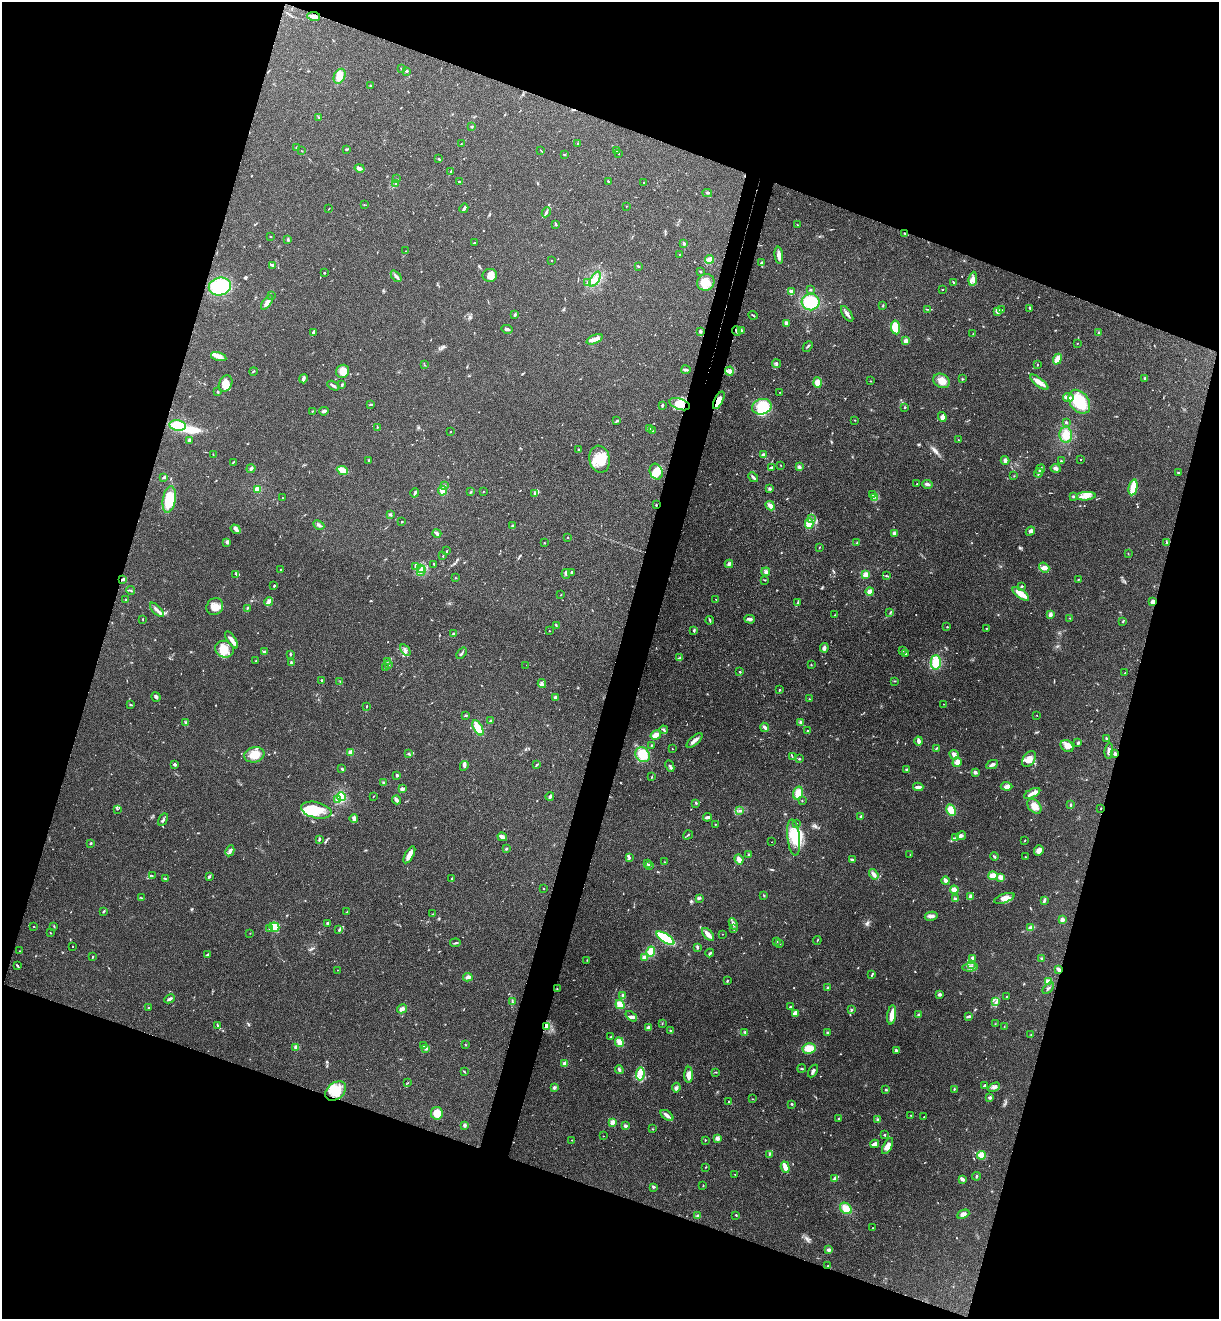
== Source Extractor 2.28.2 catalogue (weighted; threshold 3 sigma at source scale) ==
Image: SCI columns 185-5052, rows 25-5292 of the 5364 x 5313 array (HDU 1 of 3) = the unmasked area's bounding box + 8 px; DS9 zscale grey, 4 x 4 block average (1 PNG px = mean of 4 x 4 image px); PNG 1221 x 1321 px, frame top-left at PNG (2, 2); each listed source drawn as its Kron ellipse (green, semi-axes under 4 px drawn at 4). Shown black and unused: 39% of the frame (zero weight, under 3 of 4 exposures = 6% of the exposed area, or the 3 px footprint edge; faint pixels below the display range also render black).
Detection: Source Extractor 2.28.2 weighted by HDU 2 'WHT'. Background 0.188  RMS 0.0075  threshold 0.0338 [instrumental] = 3 sigma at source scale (4.5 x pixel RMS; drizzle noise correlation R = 1.50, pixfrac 1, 0.05/0.05 arcsec/px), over >= 5 px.
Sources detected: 766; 10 inside a brighter object's white glare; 6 cosmic-ray / hot-pixel residue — neither listed nor drawn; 14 coinciding with a brighter row at this scale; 53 inside a brighter listed object's ellipse — not listed separately; of the other 683, all 500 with FLUX_AUTO >= 1.73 (the completeness limit of this list) listed and drawn (183 fainter detections not listed), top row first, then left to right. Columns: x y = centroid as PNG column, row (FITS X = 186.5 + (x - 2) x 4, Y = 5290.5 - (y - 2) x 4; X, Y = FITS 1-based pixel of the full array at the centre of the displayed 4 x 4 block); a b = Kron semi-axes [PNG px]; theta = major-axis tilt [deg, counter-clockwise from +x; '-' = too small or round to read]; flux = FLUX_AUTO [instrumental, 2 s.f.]
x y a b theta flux
313 16 7 3 -9 20
401 68 3 2 - 2.4
407 71 3 2 - 6.4
339 76 8 5 64 41
370 86 3 2 - 4.2
318 117 2 2 - 2.4
472 127 2 2 - 5.3
461 144 2 2 - 1.9
578 144 3 2 - 2.7
297 148 4 2 - 7.9
347 149 3 2 - 4.4
302 151 2 2 - 1.7
541 151 2 2 - 2.3
616 151 2 2 - 1.7
619 153 2 2 - 2.4
564 154 3 2 - 2.4
439 159 3 2 - 5.9
360 168 5 3 - 11
451 171 4 2 - 4.9
396 179 2 2 - 2.2
459 181 4 2 - 4.9
608 181 2 2 - 4.8
395 183 3 2 - 4.2
643 183 2 2 - 1.8
707 193 5 2 - 5.7
364 205 2 2 - 2.1
626 206 2 2 - 1.9
464 208 5 2 - 17
329 209 2 2 - 2
546 212 5 2 - 11
556 225 3 2 - 5.1
798 225 3 2 - 2.6
905 233 3 2 - 3.2
270 236 2 2 - 2.4
288 239 3 2 - 5.1
474 243 2 2 - 4.7
684 243 3 2 - 9.5
406 251 2 2 - 4
680 254 3 2 - 3.2
779 255 8 3 -83 23
710 259 4 3 - 23
551 260 2 2 - 1.9
761 263 3 3 - 5.5
273 265 3 3 - 5.5
638 266 3 2 - 2.9
701 271 2 2 - 3.2
324 273 2 2 - 4.6
490 275 7 6 - 36
396 276 6 2 -47 11
595 279 8 3 60 20
973 279 7 4 83 23
588 282 3 3 - 6.1
706 282 9 8 - 61
954 282 3 2 - 4.7
220 286 11 9 14 230
942 289 2 2 - 2.7
810 290 3 2 - 3.8
791 291 4 2 - 16
271 295 3 2 - 3.6
267 302 8 3 55 29
811 302 9 8 - 140
883 305 2 2 - 2.7
1030 308 3 2 - 7.5
927 309 3 2 - 2.6
1002 310 2 2 - 2.3
998 311 3 3 - 22
515 314 3 3 - 6
847 314 9 3 -57 16
753 315 5 2 - 6
786 323 3 2 - 18
895 327 7 4 -82 110
507 329 5 3 - 9.7
742 330 3 2 - 6.5
700 331 3 3 - 5.7
736 331 5 2 - 7.7
313 332 4 2 - 11
973 333 2 2 - 1.8
1098 333 3 2 - 4.1
594 339 8 3 24 28
906 341 3 3 - 16
1077 343 2 2 - 2.9
808 346 6 2 48 4.9
219 357 8 4 -15 22
1057 359 5 3 - 37
776 364 4 2 - 6.1
1037 364 3 2 - 2.4
424 365 2 2 - 1.9
686 370 4 2 - 8.5
253 371 4 2 - 4.5
342 371 7 6 - 54
729 371 4 3 - 11
1145 378 2 2 - 13
303 379 5 2 - 17
962 379 2 2 - 3.2
871 381 2 2 - 2.5
942 381 8 7 - 35
817 382 5 4 - 32
1039 382 11 4 -38 36
226 384 8 6 64 60
342 385 2 2 - 5.5
333 386 6 2 -29 9.8
218 392 3 2 - 4
780 392 2 2 - 1.7
1068 398 5 3 - 24
719 400 9 3 63 38
1079 402 13 9 -53 210
371 404 3 2 - 4.4
680 404 11 5 -18 45
662 405 4 2 - 5.6
762 407 10 7 14 140
904 408 2 2 - 3.1
312 411 3 2 - 3.2
324 411 5 3 - 12
942 417 5 4 - 19
855 420 2 2 - 2.2
617 421 4 2 - 4.3
1066 422 2 2 - 5.3
178 425 8 5 -8 110
377 427 2 2 - 3.4
649 429 3 3 - 6.1
451 431 2 2 - 1.8
652 431 2 2 - 2.3
1066 435 8 6 -87 54
189 440 3 2 - 7.3
958 440 2 2 - 1.7
578 450 3 2 - 2.9
213 455 2 2 - 1.8
763 455 2 2 - 19
599 459 13 10 -80 83
1081 459 2 2 - 2.5
369 460 3 2 - 5.1
1005 460 4 4 - 10
1061 461 2 2 - 3.1
233 462 3 2 - 2.8
780 465 2 2 - 2.1
799 467 4 3 - 9.2
771 468 3 2 - 3.3
1056 468 5 3 - 15
251 469 5 2 - 8.6
1040 469 5 2 - 5.8
342 470 6 4 -23 34
656 472 8 6 -67 41
1178 472 2 2 - 4.1
1039 473 5 2 - 6.4
1014 476 2 2 - 1.8
164 477 4 2 - 7.3
753 477 5 2 - 11
917 484 2 2 - 6.5
927 484 5 3 - 11
444 485 2 2 - 3.3
1133 487 8 3 78 110
257 489 3 3 - 21
770 489 3 3 - 6
442 491 5 3 - 26
471 492 3 2 - 3.4
483 492 2 2 - 2.5
415 493 4 2 - 6.8
535 493 3 2 - 5.8
872 495 3 2 - 3.8
1073 496 3 3 - 5.1
1086 496 10 4 4 30
874 497 2 2 - 4.5
283 498 2 2 - 2.2
169 500 14 6 80 130
656 505 2 2 - 2.6
770 506 5 4 - 18
390 515 3 2 - 5.4
811 519 3 2 - 3.2
402 522 2 2 - 2.8
809 524 5 4 - 31
319 525 6 2 -26 9.4
513 526 2 2 - 38
236 529 5 3 - 12
1030 531 5 3 - 9.9
437 533 4 2 - 12
894 533 3 3 - 9.3
568 538 2 2 - 2
227 542 4 3 - 6.4
1166 542 3 2 - 3.9
544 543 2 2 - 2.5
857 543 3 2 - 4.3
819 548 3 2 - 1.9
447 551 2 2 - 3
1128 553 2 2 - 1.7
443 556 3 2 - 2.4
434 564 2 2 - 3.6
729 564 4 3 - 12
415 567 4 2 - 5.3
1044 568 5 4 - 24
280 569 2 2 - 1.9
420 569 2 2 - 2
421 571 5 2 - 9.4
571 572 3 2 - 5.3
766 572 4 3 - 9.2
236 574 3 2 - 3.5
566 574 5 2 - 6.4
866 575 4 4 - 26
887 576 4 2 - 3.6
455 578 2 2 - 2.6
123 579 3 2 - 14
1078 579 3 2 - 2.3
765 580 3 2 - 2.4
274 586 2 2 - 4.7
1022 586 3 2 - 3.6
131 590 4 2 - 4.5
870 591 4 3 - 22
1021 594 10 3 -36 64
561 595 2 2 - 1.7
716 599 2 2 - 2.5
126 600 3 2 - 2.1
268 602 4 2 - 21
798 602 2 2 - 2.3
1153 602 4 3 - 18
215 607 9 8 - 39
247 608 2 2 - 2.6
157 610 9 3 -46 18
890 612 3 2 - 3.9
834 615 2 2 - 2
1050 615 4 3 - 14
1070 618 2 2 - 1.9
143 619 3 2 - 1.8
750 619 5 3 - 14
710 620 4 2 - 5.3
1123 621 2 2 - 3.6
556 626 2 2 - 2.6
947 627 2 2 - 2.5
986 628 2 2 - 3.7
694 630 4 2 - 5.1
549 631 2 2 - 2
453 634 3 2 - 4.9
232 640 10 2 -56 29
824 648 5 2 - 13
224 649 9 8 - 59
405 650 6 2 -54 9.9
903 650 3 2 - 9.4
264 652 4 2 - 6.2
461 653 6 2 49 6.3
290 654 3 2 - 4.8
905 654 3 2 - 5
680 658 3 2 - 5
256 661 2 2 - 2.7
387 662 2 2 - 2.1
936 662 7 5 -88 83
291 663 3 2 - 3.9
389 664 2 2 - 2.8
526 665 2 2 - 2
811 665 2 2 - 2.2
386 667 2 2 - 5.4
740 672 2 2 - 5
1125 673 2 2 - 3.9
322 680 2 2 - 3.9
340 681 2 2 - 2
894 681 3 2 - 3.3
542 684 4 2 - 8.1
780 690 2 2 - 12
156 697 5 3 - 11
555 697 3 2 - 10
810 699 2 2 - 2.4
943 704 2 2 - 3.6
131 705 3 2 - 3.5
367 706 2 2 - 3.7
466 715 3 2 - 3.9
1037 715 2 2 - 3.6
491 721 2 2 - 36
801 722 3 3 - 10
185 723 2 2 - 4
765 727 5 2 - 13
478 728 8 3 -61 69
664 730 4 2 - 6.2
807 731 2 2 - 2.9
656 735 5 3 - 31
1106 738 4 2 - 5.3
694 741 10 2 41 26
919 741 4 2 - 21
1078 743 3 2 - 6.1
651 745 2 2 - 3.3
1067 746 7 5 -40 35
672 749 2 2 - 2.7
936 749 4 2 - 4.3
1109 751 8 3 83 14
350 752 3 3 - 14
408 754 2 2 - 5.6
1115 754 3 2 - 5.6
254 755 10 7 16 63
642 755 8 6 -49 73
954 755 5 3 - 19
792 757 3 2 - 2.7
799 759 2 2 - 2.6
1029 759 9 6 54 30
957 762 5 4 - 23
175 764 3 3 - 9.9
536 765 3 2 - 3.9
992 765 6 3 26 12
464 766 5 3 - 9.3
670 766 6 2 -64 6.8
342 769 4 2 - 4.4
906 770 3 2 - 4.8
975 772 3 2 - 14
397 775 2 2 - 37
652 777 3 2 - 3.5
384 783 3 2 - 2.6
1006 786 6 3 -2 12
918 787 5 2 - 27
402 789 3 3 - 10
798 793 6 4 73 47
1032 793 9 3 27 23
373 796 3 2 - 2.3
341 797 4 3 - 95
550 797 4 2 - 8.9
338 799 2 2 - 120
396 800 4 3 - 13
802 801 2 2 - 2.3
696 803 2 2 - 4.7
1071 805 2 2 - 5.3
1034 806 8 5 -46 40
1101 808 2 2 - 2.2
117 809 2 2 - 1.8
316 810 15 8 -13 82
739 810 2 2 - 2.1
951 810 6 4 -62 59
861 816 2 2 - 4.9
707 817 4 2 - 13
354 818 4 3 - 17
163 820 6 2 57 9.5
715 824 2 2 - 1.9
796 824 2 2 - 3.2
688 835 5 2 - 5.2
961 836 5 2 - 11
502 837 5 3 - 23
794 838 18 6 -83 88
956 838 3 2 - 6.1
319 839 3 2 - 5.7
1025 841 2 2 - 1.8
772 842 2 2 - 2
90 843 3 2 - 3.8
506 849 3 2 - 5.4
230 851 6 3 62 11
1039 851 5 4 - 21
749 854 3 2 - 4.4
409 855 9 3 60 37
910 855 2 2 - 2.2
994 857 4 2 - 5.6
1025 857 3 2 - 2.1
629 858 4 2 - 6.2
739 859 5 3 - 31
852 859 3 2 - 8.3
665 862 3 2 - 2.8
647 864 2 2 - 2.1
650 866 3 2 - 3.4
874 874 5 3 - 16
152 875 2 2 - 1.9
209 876 4 2 - 5.4
993 876 5 4 - 32
1001 877 4 3 - 21
165 878 3 2 - 4.5
452 879 4 2 - 6
946 881 4 2 - 23
543 889 2 2 - 2
954 890 4 3 - 24
764 896 2 2 - 2.5
970 897 3 2 - 21
142 898 3 2 - 2.8
699 898 4 2 - 5.1
1004 898 10 4 20 36
955 899 3 2 - 11
1044 901 4 2 - 11
104 911 4 2 - 4.2
347 912 3 2 - 2.8
433 914 3 2 - 2.2
931 916 6 3 12 18
1062 920 2 2 - 91
327 923 2 2 - 29
733 924 6 3 -66 11
54 926 2 2 - 2.5
34 927 2 2 - 2.5
274 927 5 4 - 130
270 928 3 2 - 5.2
1031 928 3 3 - 19
734 929 2 2 - 2.4
339 930 3 3 - 6.2
50 932 2 2 - 2.1
250 933 2 2 - 1.9
708 934 8 2 -48 39
723 934 2 2 - 4.3
665 938 10 4 -33 250
817 940 4 2 - 3.5
777 941 2 2 - 5.6
455 943 5 2 - 5
780 943 3 2 - 2.5
72 946 2 2 - 2.3
697 947 3 2 - 3.7
19 951 2 2 - 2.5
651 951 5 4 - 33
710 953 4 2 - 8.3
207 954 3 2 - 6.2
92 957 2 2 - 2.6
644 957 4 3 - 9.5
972 958 3 2 - 12
1041 958 3 2 - 4.7
587 960 3 2 - 2.4
972 964 2 2 - 2
17 966 4 2 - 6.3
970 967 8 3 5 14
337 970 2 2 - 3.7
1059 970 3 2 - 18
872 974 4 2 - 6
468 977 5 3 - 15
727 981 3 2 - 3.5
1048 982 4 4 - 22
828 987 3 2 - 5.1
1048 988 7 2 43 7.9
557 989 3 2 - 2.6
940 994 2 2 - 13
623 996 4 3 - 9.9
1006 997 2 2 - 5.3
170 999 5 2 - 14
512 1001 2 2 - 2.9
996 1002 3 2 - 5.1
620 1005 5 4 - 44
791 1006 4 2 - 4.7
148 1008 2 2 - 4.3
402 1009 5 2 - 21
851 1010 3 2 - 5.2
795 1013 3 3 - 19
892 1015 9 3 82 55
919 1015 2 2 - 33
631 1016 6 4 -38 12
969 1016 4 2 - 15
662 1023 2 2 - 2.1
995 1024 2 2 - 1.9
218 1026 3 2 - 5.2
547 1026 4 3 - 34
648 1027 3 3 - 9.9
1004 1027 3 2 - 2.2
670 1031 3 2 - 4.4
745 1032 3 2 - 6
827 1033 3 2 - 4
1031 1035 2 2 - 2.8
610 1037 3 2 - 5
619 1042 5 3 - 31
465 1045 2 2 - 2.5
424 1046 2 2 - 3.4
296 1047 4 4 - 14
426 1048 3 3 - 9.7
809 1048 6 5 - 56
896 1050 4 3 - 6.3
565 1063 2 2 - 110
802 1069 4 2 - 3.8
619 1070 4 2 - 7.7
813 1071 7 2 58 14
464 1072 3 2 - 3.3
716 1072 2 2 - 2.3
640 1074 6 2 82 18
689 1075 8 4 89 34
408 1083 2 2 - 1.8
984 1086 3 2 - 13
994 1087 6 3 28 11
554 1088 3 3 - 8.2
676 1088 5 3 - 11
954 1089 3 2 - 3.4
886 1090 2 2 - 5.6
336 1091 12 8 38 77
990 1097 3 2 - 9.2
752 1099 3 2 - 2.6
729 1102 3 2 - 2.7
792 1104 2 2 - 4
437 1113 6 6 - 67
667 1115 7 3 -36 20
911 1115 2 2 - 2.4
924 1117 3 2 - 2.3
839 1118 3 2 - 3.9
878 1120 3 3 - 8.9
612 1122 2 2 - 130
464 1125 3 3 - 7.7
625 1126 2 2 - 42
653 1129 2 2 - 2
885 1134 3 2 - 3.3
603 1136 2 2 - 2
717 1138 3 3 - 14
572 1140 2 2 - 4.6
705 1140 2 2 - 3.6
875 1144 4 2 - 20
888 1146 9 4 62 30
769 1155 2 2 - 2.2
981 1155 4 4 - 35
706 1167 3 2 - 2.9
785 1167 6 3 -73 42
735 1174 2 2 - 1.8
976 1176 4 2 - 5.4
835 1178 4 3 - 11
962 1179 3 2 - 18
703 1186 2 2 - 2.3
653 1187 3 2 - 4
846 1208 6 5 - 44
963 1214 6 3 24 14
736 1215 2 2 - 3
698 1216 4 3 - 7.9
873 1228 2 2 - 1.9
829 1250 4 3 - 9.3
827 1266 2 2 - 2.2
Overlapping masked pixels (flux is a lower limit): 9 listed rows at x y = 313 16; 736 331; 719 400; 680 404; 123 579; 1153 602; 1115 754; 1059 970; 547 1026
Diffuse or blended objects may show on this block-average render without a row.